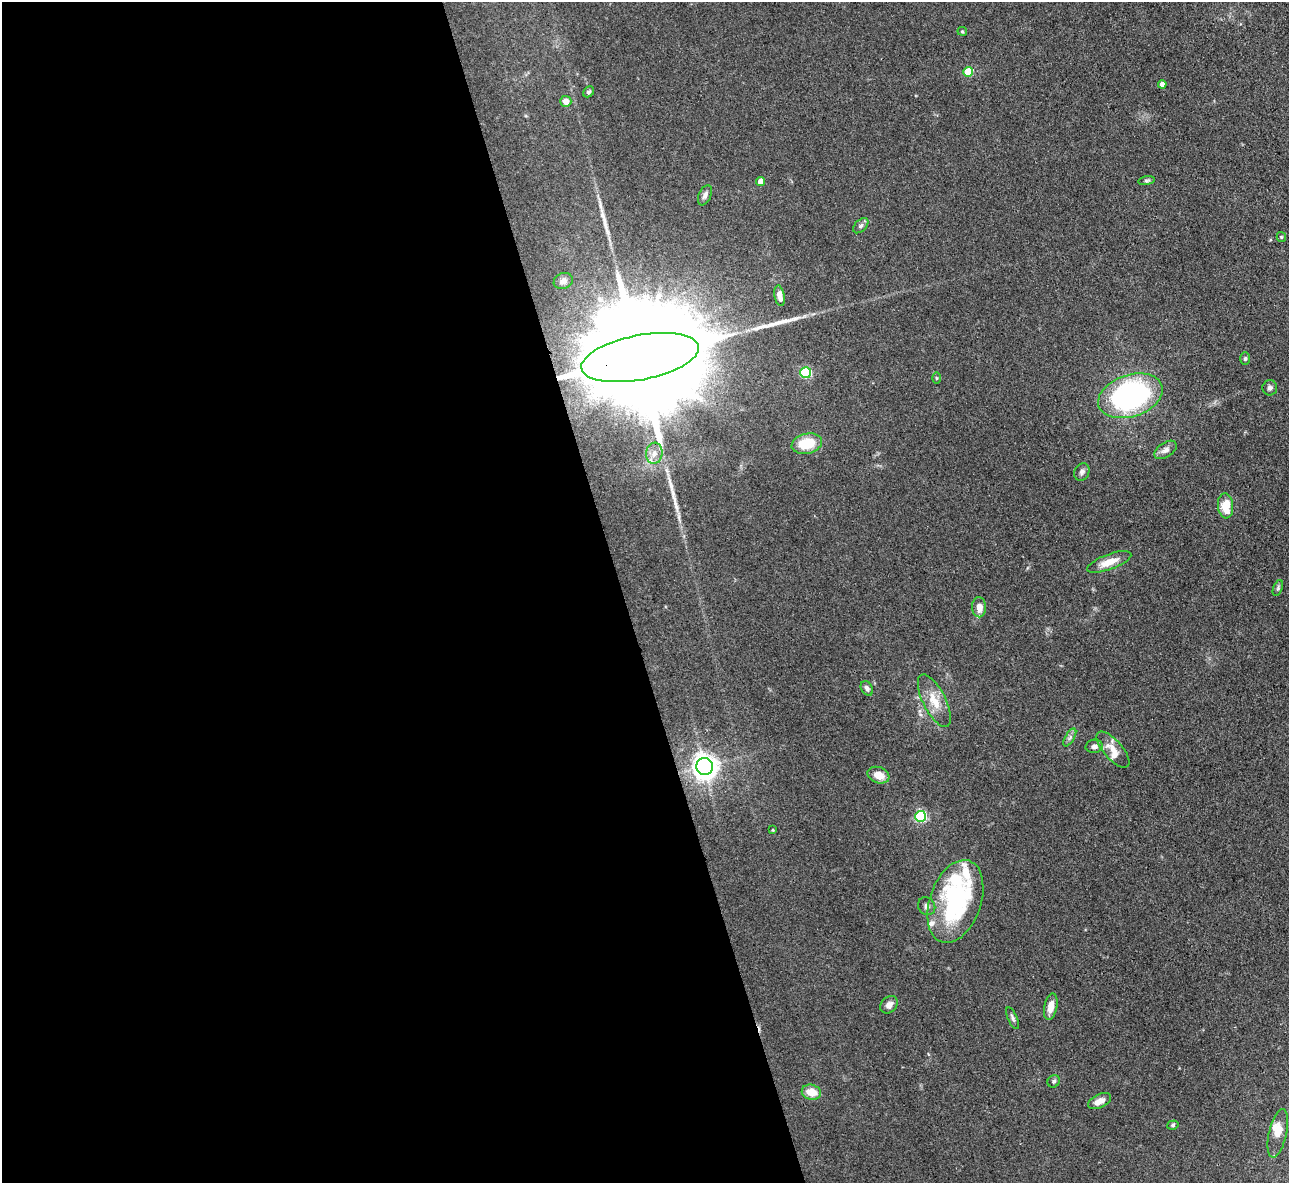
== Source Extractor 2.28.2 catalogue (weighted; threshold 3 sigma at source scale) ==
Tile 9 of 4 x 4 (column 1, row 3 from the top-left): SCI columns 1-1287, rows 1447-2627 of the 5147 x 5132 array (HDU 1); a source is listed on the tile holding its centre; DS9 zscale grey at full resolution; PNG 1291 x 1185 px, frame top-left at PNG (2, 2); each listed source drawn as its Kron ellipse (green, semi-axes under 4 px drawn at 4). Shown black and unused: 48% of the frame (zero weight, under 3 of 4 exposures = <1% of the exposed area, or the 3 px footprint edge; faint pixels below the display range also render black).
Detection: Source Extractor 2.28.2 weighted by HDU 2 'WHT'; one run over the whole footprint, this tile lists its part. Background 0.0862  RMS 0.0069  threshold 0.0309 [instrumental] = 3 sigma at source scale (4.5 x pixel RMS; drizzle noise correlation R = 1.50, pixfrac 1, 0.05/0.05 arcsec/px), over >= 5 px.
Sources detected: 56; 3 inside a brighter object's white glare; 3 long thin detections or spike segments (spike, bleed or trail) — neither listed nor drawn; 5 inside a brighter listed object's ellipse — not listed separately; the other 45 listed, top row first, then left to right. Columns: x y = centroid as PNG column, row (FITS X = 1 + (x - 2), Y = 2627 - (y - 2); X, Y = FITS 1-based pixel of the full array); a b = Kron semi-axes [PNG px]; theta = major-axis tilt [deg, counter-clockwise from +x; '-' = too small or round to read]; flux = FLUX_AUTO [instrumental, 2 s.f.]
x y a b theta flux
962 31 5 4 - 0.74
968 72 5 5 - 27
1162 84 4 4 - 3.6
589 92 6 5 - 1.4
566 101 5 5 - 5.2
1147 181 8 4 9 1.2
760 182 4 4 - 5.7
705 195 10 6 66 2.5
861 226 9 5 45 1.9
1281 237 5 4 - 0.8
563 281 10 7 22 3.2
780 296 10 5 -79 5
640 358 60 22 11 46000
1245 358 6 5 - 1.2
806 373 5 5 - 65
936 378 6 4 -89 0.77
1270 388 8 7 - 2
1130 396 33 21 18 150
807 444 15 10 13 22
1165 450 12 7 34 3.6
654 453 11 8 83 4.6
1082 472 9 7 63 2.2
1225 506 13 7 -85 13
1109 562 23 7 20 9.4
1278 588 8 4 70 1.3
979 607 10 7 -87 5.5
867 688 8 5 -61 2
934 701 29 11 -63 13
1070 737 10 4 59 2.1
1094 746 8 6 5 2.6
1113 750 22 9 -49 8.2
705 766 8 8 - 550
878 775 11 8 -20 7.8
920 816 5 5 - 80
773 830 3 3 - 0.62
955 901 43 25 71 97
927 906 9 8 - 2.6
889 1005 10 7 47 3.8
1051 1007 13 6 79 6.4
1013 1018 11 4 -67 1.8
1054 1081 6 5 - 1.4
811 1092 10 7 -14 10
1100 1101 12 6 25 5.2
1173 1125 6 4 18 1
1278 1133 25 9 77 5.7
Overlapping masked pixels (flux is a lower limit): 1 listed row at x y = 640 358